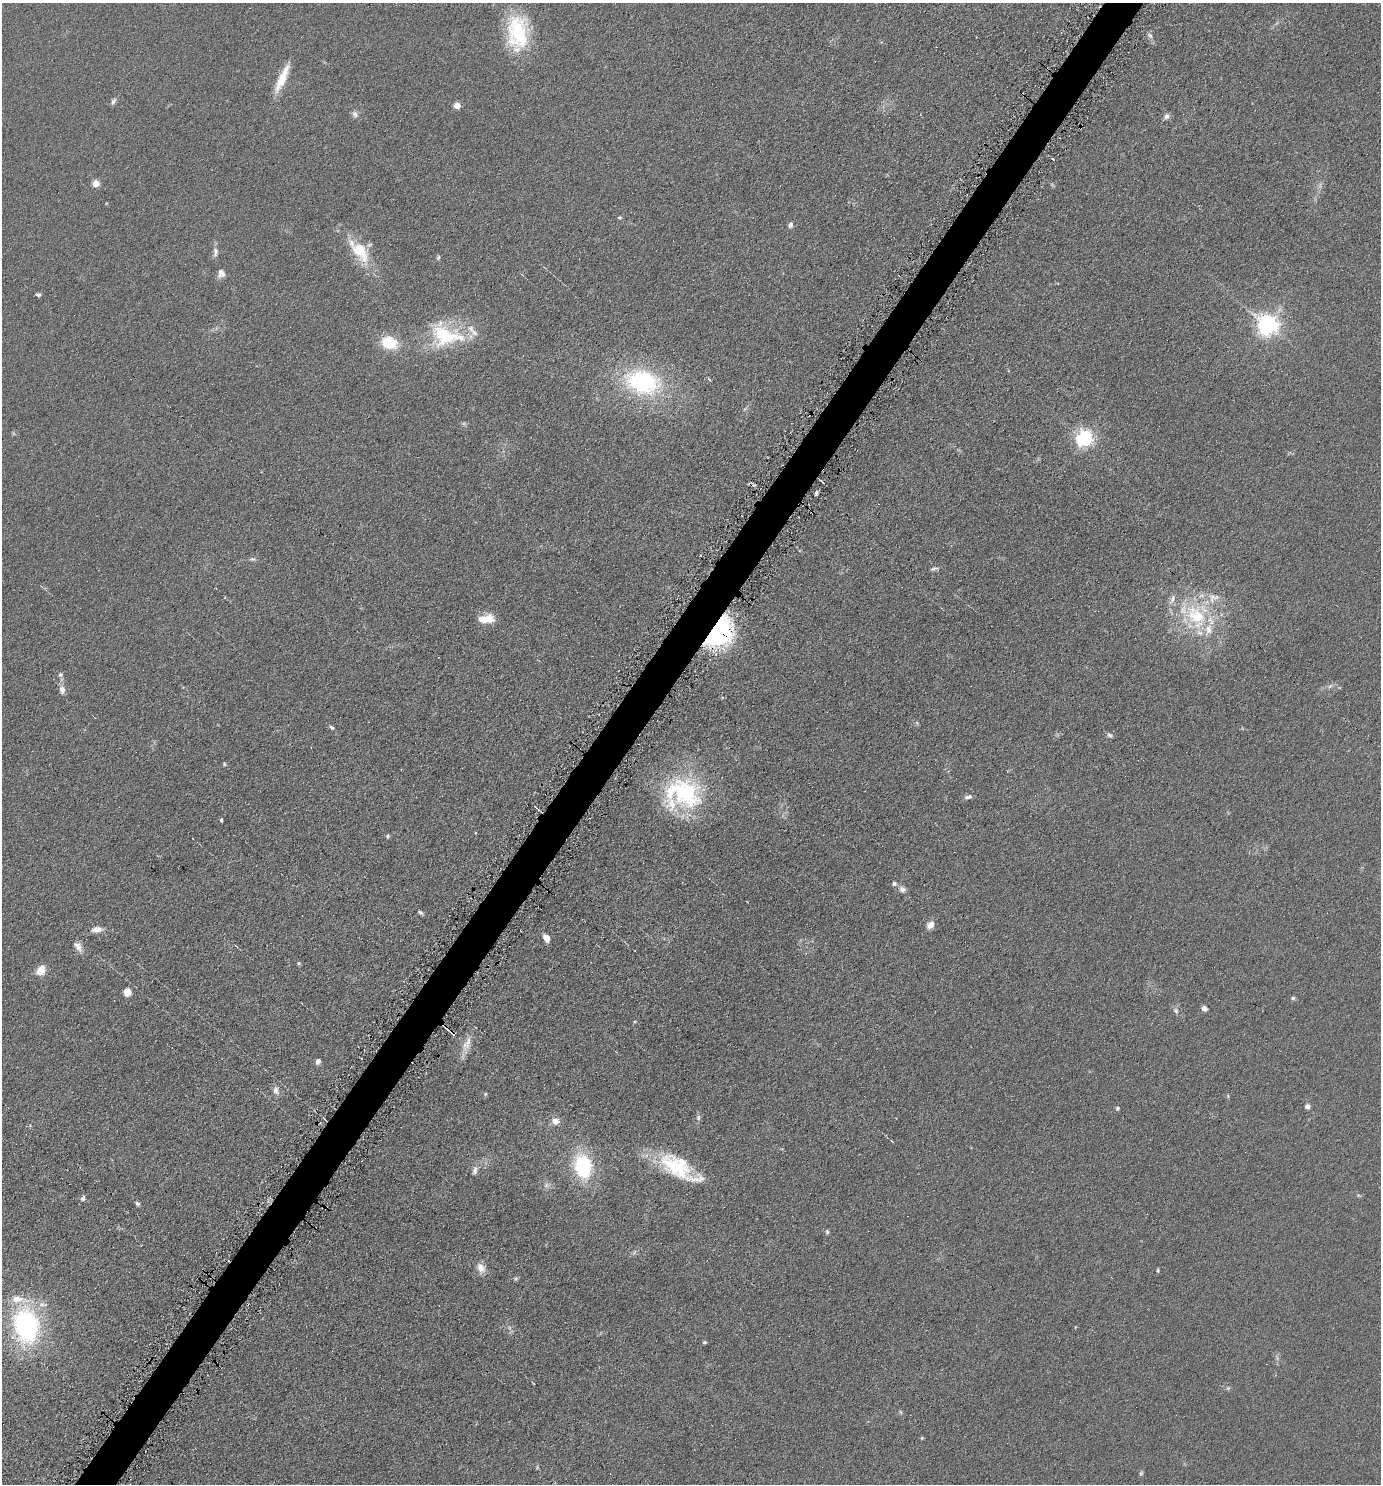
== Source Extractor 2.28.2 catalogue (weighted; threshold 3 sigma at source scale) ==
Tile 7 of 4 x 4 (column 3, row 2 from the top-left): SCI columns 2906-4284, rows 2973-4454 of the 5952 x 5946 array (HDU 1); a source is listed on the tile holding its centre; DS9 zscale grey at full resolution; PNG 1383 x 1486 px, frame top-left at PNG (2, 3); no overlay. Shown black and unused: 3% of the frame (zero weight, under 4 of 8 exposures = <1% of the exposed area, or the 3 px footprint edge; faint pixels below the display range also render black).
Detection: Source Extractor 2.28.2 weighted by HDU 2 'WHT'; one run over the whole footprint, this tile lists its part. Background 0.0906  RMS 0.0077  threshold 0.0316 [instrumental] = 3 sigma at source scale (4.09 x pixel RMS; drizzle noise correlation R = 1.36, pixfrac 0.8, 0.05/0.05 arcsec/px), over >= 5 px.
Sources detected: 102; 4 too faint to see at this stretch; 2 cosmic-ray / hot-pixel residue — not listed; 11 inside a brighter listed object's ellipse — not listed separately; the other 85 listed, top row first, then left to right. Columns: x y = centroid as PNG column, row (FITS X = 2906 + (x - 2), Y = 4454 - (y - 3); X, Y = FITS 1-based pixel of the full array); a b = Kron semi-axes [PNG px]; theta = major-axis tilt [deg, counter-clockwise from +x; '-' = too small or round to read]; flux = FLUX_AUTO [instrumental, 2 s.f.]
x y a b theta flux
518 32 44 26 89 51
1150 35 9 6 -48 2.1
282 78 38 8 66 16
113 101 10 5 62 1.9
457 105 5 4 - 13
355 114 10 7 -63 2.7
1167 116 8 6 33 3
1053 159 3 2 - 0.78
96 183 5 4 - 16
106 203 4 3 - 0.53
620 217 6 4 6 0.92
790 225 7 6 - 2.4
360 251 37 18 -53 26
215 252 13 7 87 3.4
438 257 6 5 - 1.1
221 273 11 9 -85 3.9
38 295 6 5 - 1.5
1268 325 7 7 - 490
445 335 45 29 -15 50
389 343 20 15 -19 20
709 379 5 3 - 1.8
642 382 39 27 -11 94
1085 438 6 6 - 270
822 482 5 2 - 1.4
817 492 5 4 - 1.6
253 559 10 5 0 1.8
933 569 9 5 14 1.7
1196 615 37 29 -47 55
486 619 17 8 5 13
720 632 33 22 53 96
60 675 6 6 - 1.5
1330 686 8 4 45 1.7
62 690 11 8 -82 3.9
332 727 8 5 -39 1.4
1109 735 7 6 - 1.8
224 764 5 4 - 0.87
685 793 47 36 -47 86
968 797 10 5 12 2.4
535 806 3 2 - 0.78
221 820 4 3 - 1
388 836 6 4 62 1.1
894 883 6 6 - 1.8
902 889 9 7 -9 3.2
747 902 3 2 - 0.4
420 912 7 4 -33 1.4
930 925 10 7 49 5.2
97 929 14 7 6 5.2
546 938 10 7 -62 4.7
78 946 15 8 -56 4.7
236 946 5 3 - 1
298 963 4 4 - 1.1
40 970 12 9 50 8.1
127 992 8 8 - 6.5
1293 998 5 5 - 1.3
1204 1008 6 6 - 2.6
1176 1010 9 6 -48 2.3
452 1033 14 4 -40 4
467 1045 28 9 73 8.2
318 1061 7 5 70 2.8
276 1090 11 8 -70 3.7
485 1094 6 3 71 0.87
1228 1096 5 5 - 0.9
1307 1106 5 5 - 3.1
1117 1108 5 5 - 1.2
698 1118 8 6 78 2
555 1121 10 8 -16 4.9
892 1141 5 3 - 0.55
583 1166 27 19 -79 54
674 1166 62 18 -32 46
475 1171 13 7 81 3.4
546 1185 9 6 2 2.7
1358 1195 6 4 -18 0.88
83 1198 6 5 - 2.1
137 1204 7 5 -40 1.6
827 1232 6 5 - 1.3
634 1252 9 3 45 1.4
481 1268 14 10 -63 5.9
1158 1270 5 3 - 0.93
43 1304 16 7 0 5.9
26 1325 31 21 -80 130
509 1328 7 4 89 1.5
704 1342 5 4 - 1.1
901 1412 6 4 -70 0.91
922 1438 5 5 - 0.68
1141 1473 7 4 69 1.2
Overlapping masked pixels (flux is a lower limit): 2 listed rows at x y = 720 632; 452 1033